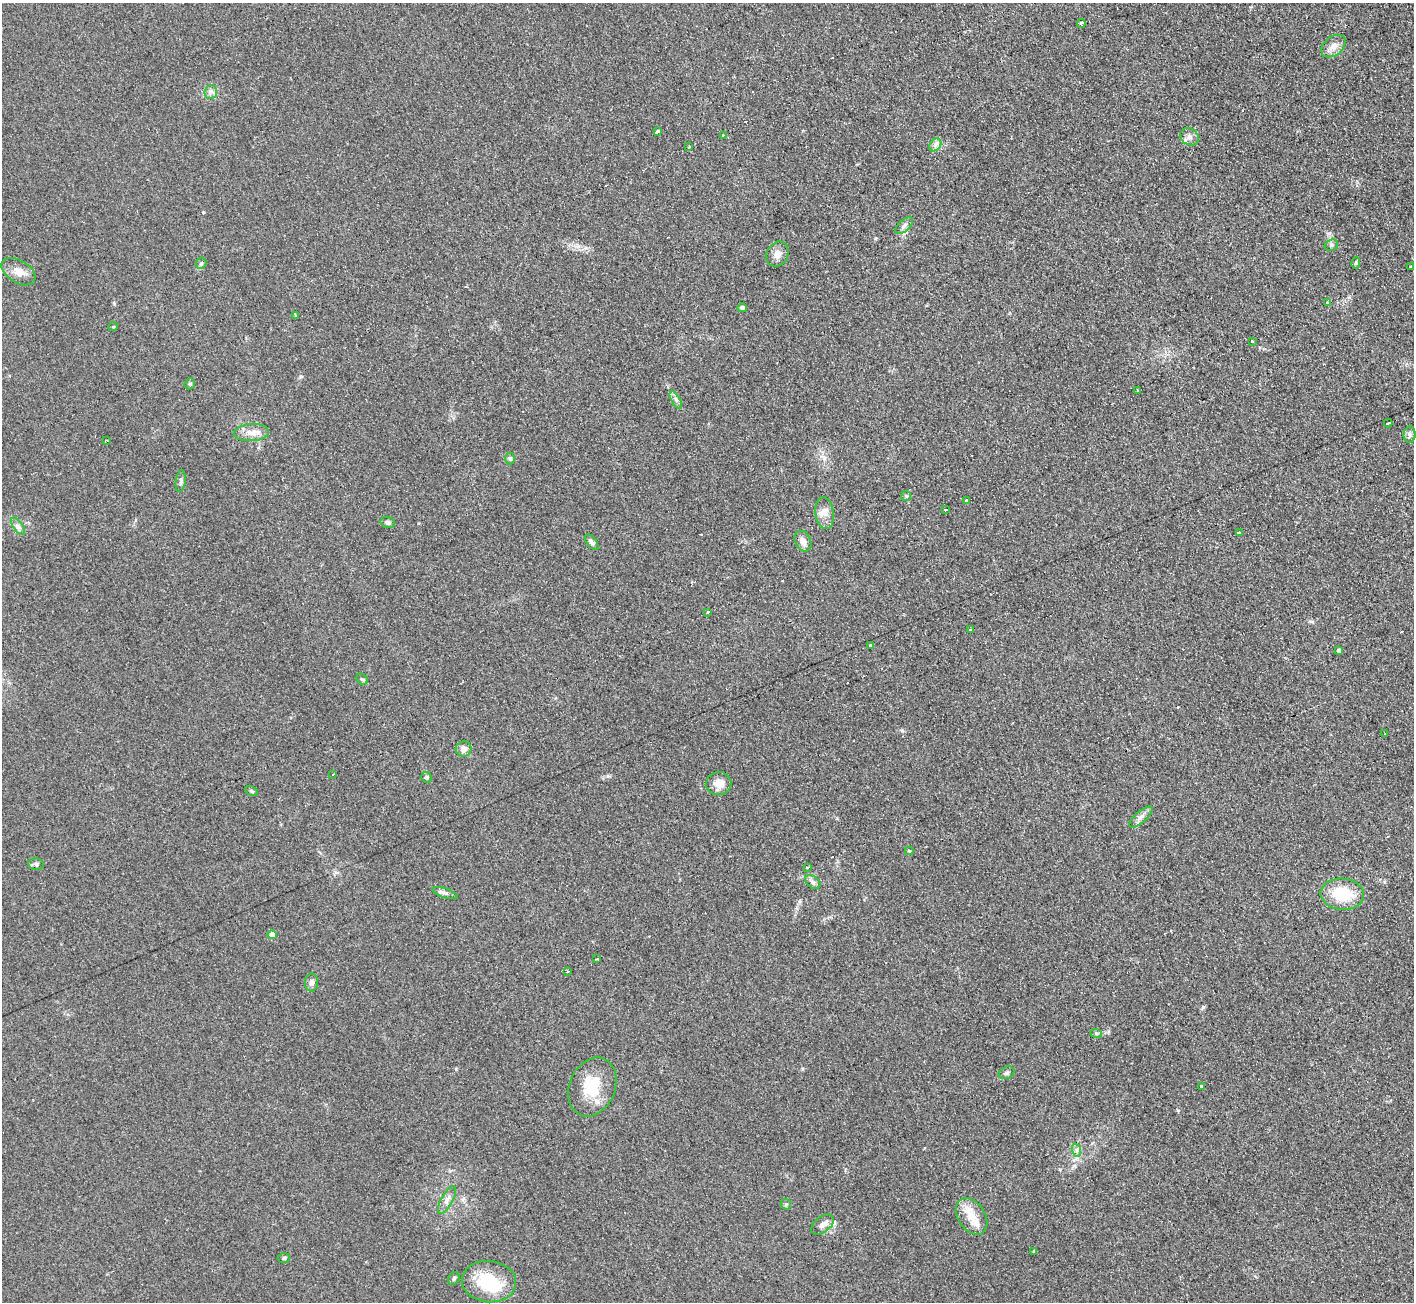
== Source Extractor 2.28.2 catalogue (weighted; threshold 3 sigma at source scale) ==
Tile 10 of 4 x 4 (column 2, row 3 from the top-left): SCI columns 1420-2831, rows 1455-2754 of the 5674 x 5646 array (HDU 1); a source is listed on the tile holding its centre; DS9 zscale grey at full resolution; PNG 1416 x 1304 px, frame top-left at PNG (2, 3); each listed source drawn as its Kron ellipse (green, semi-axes under 4 px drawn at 4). Shown black and unused: <1% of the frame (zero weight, under 2 of 3 exposures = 2% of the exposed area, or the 3 px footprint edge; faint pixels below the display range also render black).
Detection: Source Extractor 2.28.2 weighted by HDU 2 'WHT'; one run over the whole footprint, this tile lists its part. Background 0.123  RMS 0.012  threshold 0.0526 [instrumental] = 3 sigma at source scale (4.5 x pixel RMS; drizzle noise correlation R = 1.50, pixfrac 1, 0.05/0.05 arcsec/px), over >= 5 px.
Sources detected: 86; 1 inside a brighter object's white glare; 9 cosmic-ray / hot-pixel residue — neither listed nor drawn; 3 inside a brighter listed object's ellipse — not listed separately; the other 73 listed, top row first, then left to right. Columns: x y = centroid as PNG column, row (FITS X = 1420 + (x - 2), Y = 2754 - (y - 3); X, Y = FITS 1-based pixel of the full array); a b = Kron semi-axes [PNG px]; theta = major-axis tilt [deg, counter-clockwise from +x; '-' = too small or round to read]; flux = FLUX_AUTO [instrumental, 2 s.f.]
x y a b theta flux
1081 24 4 3 - 74
1333 46 14 9 39 8.4
211 92 7 6 - 3.7
658 132 4 3 - 25
723 135 4 3 - 1.5
1189 137 10 8 -35 5.9
935 145 7 5 50 3.5
689 147 3 2 - 1.8
904 225 11 5 42 4
1331 245 7 5 23 2.5
777 254 13 10 59 7.8
201 263 6 5 - 1.7
1356 263 6 4 81 1.5
1411 267 3 3 - 14
18 272 19 11 -32 12
1328 302 4 3 - 2.4
742 308 4 4 - 3.9
295 315 4 3 - 3.6
113 327 5 3 - 1
1252 341 3 3 - 2.4
190 384 6 5 - 1.8
1137 391 3 3 - 4.4
676 400 10 4 -60 3.6
1388 423 4 3 - 3.7
251 432 17 8 3 11
1410 435 8 6 85 3
107 441 3 2 - 1.2
510 459 6 4 90 2
181 481 11 5 82 2.9
906 496 5 5 - 1.6
967 501 3 3 - 9.6
946 510 3 2 - 2.4
825 513 16 9 -83 9
388 522 7 5 -15 3.1
18 526 10 5 -55 3.7
1239 533 3 3 - 8
803 541 11 7 -63 7.2
592 542 9 5 -51 3.8
708 612 4 3 - 4.2
970 630 3 3 - 6
870 646 3 3 - 8
1339 651 4 4 - 4.3
362 679 6 5 - 1.9
1385 734 3 2 - 1.9
464 749 8 7 - 7.1
333 774 2 2 - 0.91
426 777 5 5 - 1.9
719 784 12 11 - 12
251 791 7 4 -29 1.8
1141 817 14 5 41 5.4
909 851 4 4 - 1.1
36 864 8 5 -12 3.3
808 867 3 3 - 4.1
813 882 9 5 -36 3.5
445 893 13 4 -18 3.5
1342 894 22 15 -4 43
272 935 4 4 - 14
597 959 3 2 - 1.3
568 972 4 3 - 5.9
311 982 9 6 88 4.5
1096 1033 6 4 -18 1.5
1006 1073 8 6 23 2.9
592 1087 30 23 66 39
1202 1087 3 3 - 32
1076 1150 7 4 -72 2.7
447 1200 15 6 61 6
786 1204 5 5 - 1.9
972 1216 20 13 -57 19
822 1224 13 7 37 6.5
1034 1251 3 3 - 1.7
284 1258 6 5 - 1.9
454 1278 7 5 58 2.1
489 1282 27 20 -6 52
Unlisted compact peaks at least as high as the median listed source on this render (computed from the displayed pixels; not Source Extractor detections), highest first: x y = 456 1069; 578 246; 203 212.